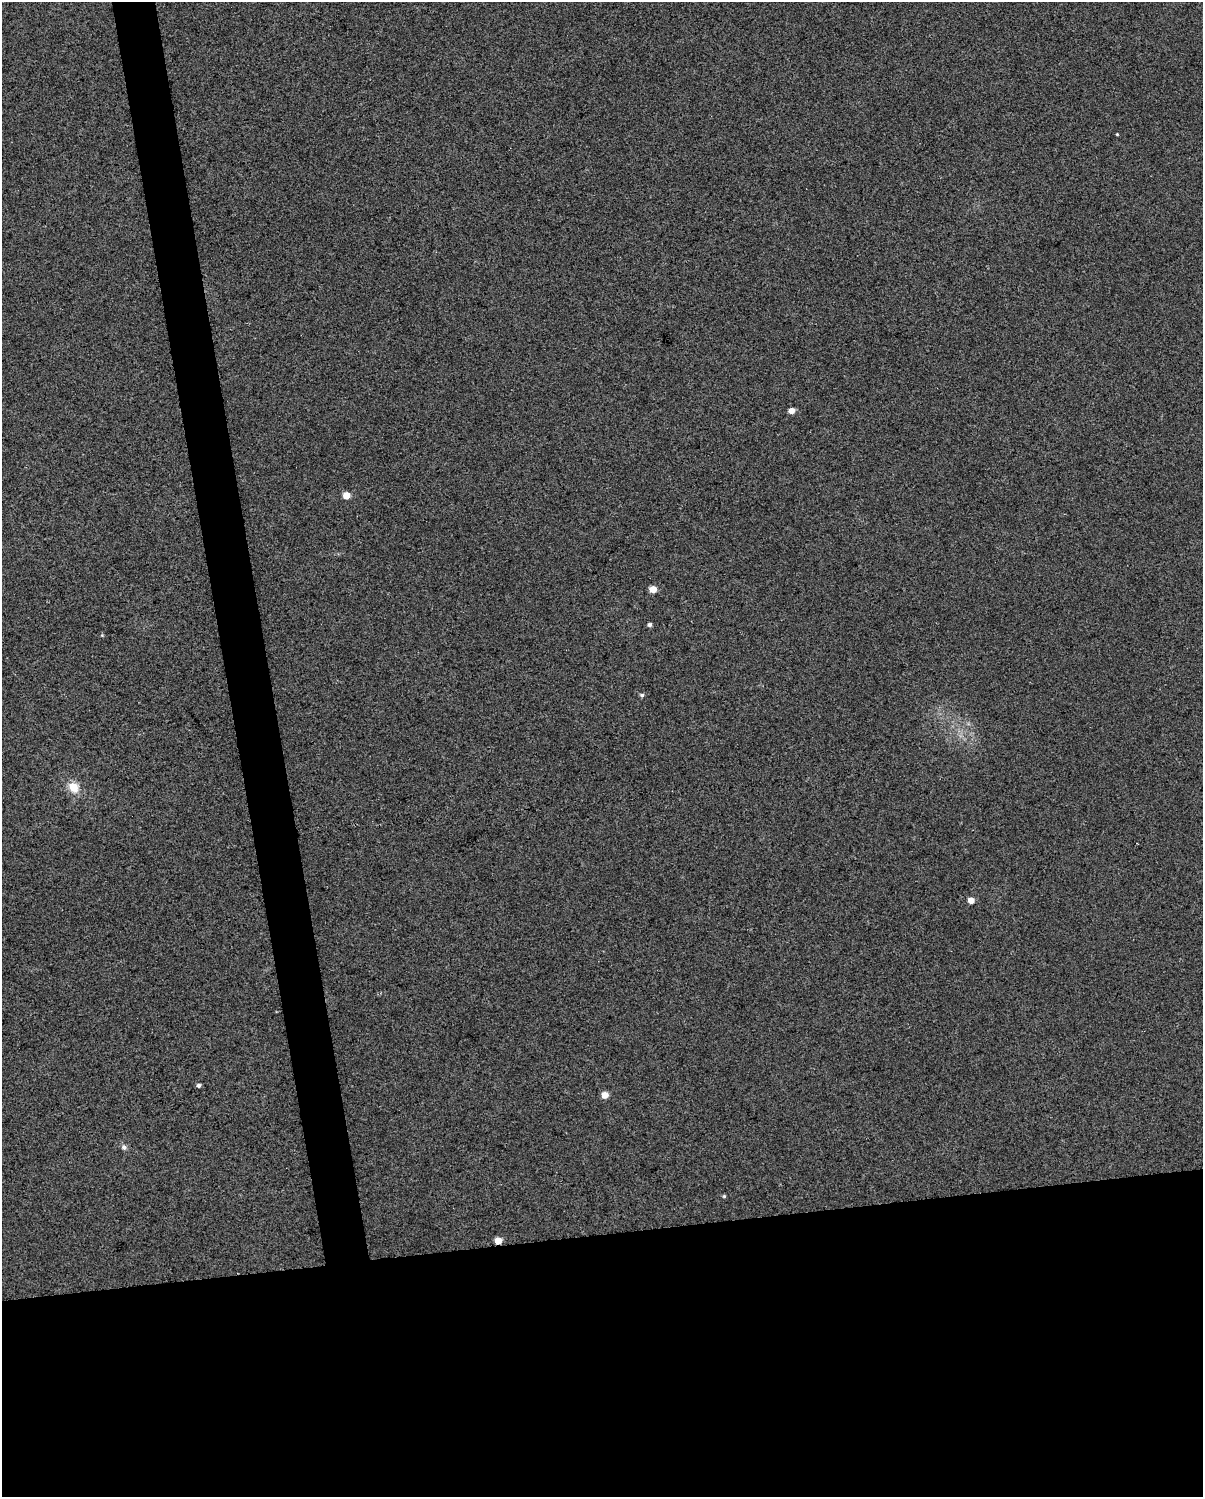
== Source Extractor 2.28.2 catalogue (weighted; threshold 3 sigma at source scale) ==
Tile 11 of 4 x 3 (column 3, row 3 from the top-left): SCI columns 2403-3603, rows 21-1515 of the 4804 x 4570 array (HDU 1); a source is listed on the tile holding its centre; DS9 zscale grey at full resolution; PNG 1205 x 1499 px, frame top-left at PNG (2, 2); no overlay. Shown black and unused: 21% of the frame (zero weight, under 3 of 5 exposures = <1% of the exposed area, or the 3 px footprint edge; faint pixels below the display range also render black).
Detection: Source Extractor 2.28.2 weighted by HDU 2 'WHT'; one run over the whole footprint, this tile lists its part. Background 0.0255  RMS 0.035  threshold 0.156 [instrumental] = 3 sigma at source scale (4.5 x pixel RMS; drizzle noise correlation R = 1.50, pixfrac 1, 0.0396/0.0396 arcsec/px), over >= 5 px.
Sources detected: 14; all 14 listed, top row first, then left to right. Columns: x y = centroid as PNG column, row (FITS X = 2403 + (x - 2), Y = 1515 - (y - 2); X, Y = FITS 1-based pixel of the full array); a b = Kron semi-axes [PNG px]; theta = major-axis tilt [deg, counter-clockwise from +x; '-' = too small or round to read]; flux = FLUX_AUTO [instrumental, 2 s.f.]
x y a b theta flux
1117 134 3 3 - 2.8
792 411 5 4 - 31
346 495 5 5 - 43
653 589 5 5 - 44
650 625 4 4 - 8.3
102 635 4 4 - 3.1
642 695 5 5 - 7.1
73 787 15 12 -52 46
971 900 5 5 - 36
199 1085 4 4 - 8.8
605 1095 5 5 - 36
124 1147 7 6 - 10
724 1196 5 4 - 4.5
498 1241 5 5 - 49
Overlapping masked pixels (flux is a lower limit): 1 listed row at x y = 498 1241